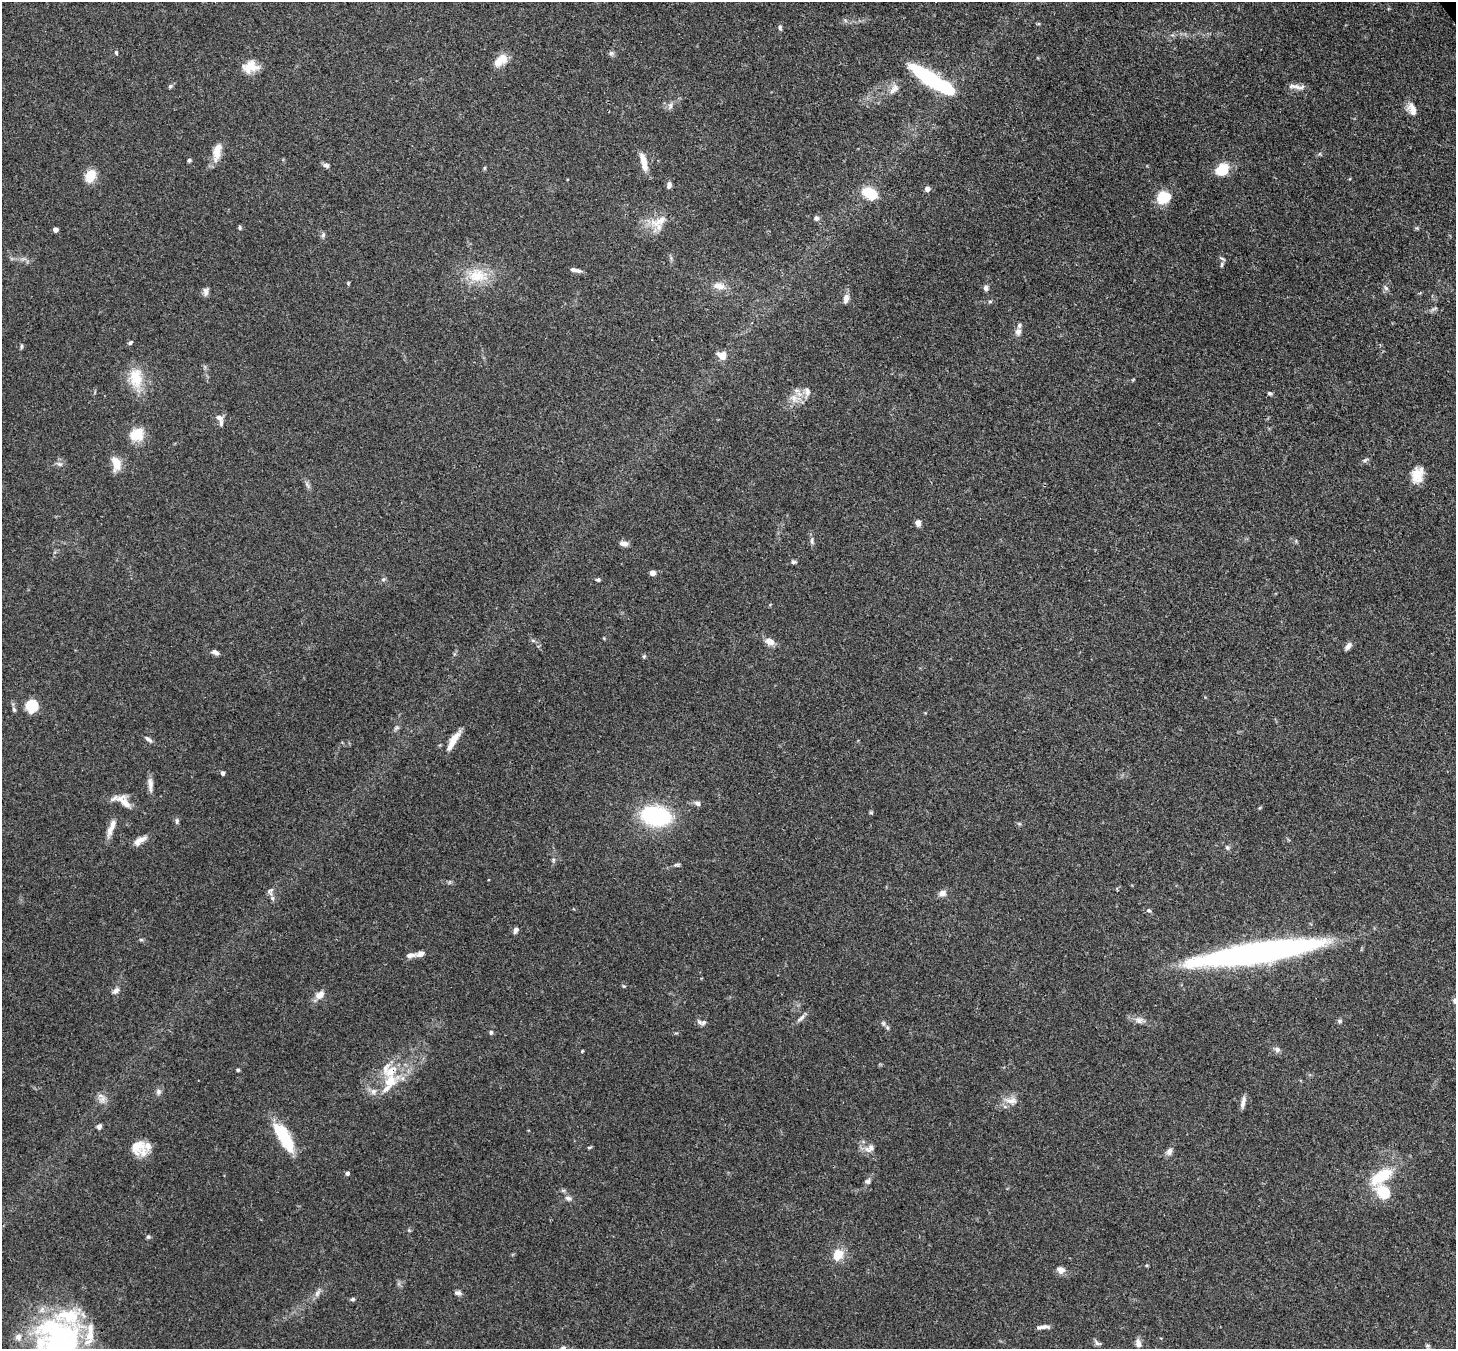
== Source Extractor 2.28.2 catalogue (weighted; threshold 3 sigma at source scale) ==
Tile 10 of 4 x 4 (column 2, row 3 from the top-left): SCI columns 1533-2986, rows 1557-2903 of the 5972 x 5944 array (HDU 1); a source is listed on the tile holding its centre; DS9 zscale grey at full resolution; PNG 1458 x 1351 px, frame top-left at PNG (2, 2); no overlay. Shown black and unused: <1% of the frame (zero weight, under 3 of 4 exposures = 7% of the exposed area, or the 3 px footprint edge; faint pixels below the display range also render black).
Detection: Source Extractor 2.28.2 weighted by HDU 2 'WHT'; one run over the whole footprint, this tile lists its part. Background 0.157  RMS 0.0047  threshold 0.0213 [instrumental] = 3 sigma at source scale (4.5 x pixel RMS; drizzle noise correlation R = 1.50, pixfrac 1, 0.05/0.05 arcsec/px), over >= 5 px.
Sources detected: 143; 15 inside a brighter listed object's ellipse — not listed separately; the other 128 listed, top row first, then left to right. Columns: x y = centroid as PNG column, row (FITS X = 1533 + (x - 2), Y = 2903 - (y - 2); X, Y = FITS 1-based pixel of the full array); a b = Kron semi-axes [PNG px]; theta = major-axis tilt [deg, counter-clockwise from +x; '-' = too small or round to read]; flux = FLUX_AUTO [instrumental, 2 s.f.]
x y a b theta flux
780 27 8 4 -81 1
116 52 5 4 - 0.82
611 53 7 7 - 1.2
503 59 13 10 -63 4.7
250 67 20 14 12 7.5
932 80 45 10 -32 65
170 86 6 5 - 0.95
1296 87 23 5 -7 2.8
894 89 17 9 52 3.4
670 106 10 6 75 1.6
1412 109 17 10 -65 4.1
217 151 24 9 79 6.8
189 160 4 3 - 0.89
326 165 9 6 -25 1.4
644 165 21 8 -82 5.1
484 168 6 4 89 0.56
1222 170 13 10 37 13
90 176 15 11 65 7.3
669 185 8 6 72 1.7
927 189 5 5 - 2.8
870 193 19 12 -30 11
1164 197 14 11 21 14
816 218 7 6 - 1.3
660 221 31 11 27 8.8
240 227 7 4 86 0.69
1417 228 6 4 -90 0.6
55 229 4 4 - 3.6
323 235 7 6 - 1.1
1222 265 9 4 88 1.1
575 270 13 4 -12 2
478 275 29 19 -3 14
719 286 17 9 -6 4.2
986 288 7 6 - 1.4
1386 288 8 5 -60 1.2
206 292 11 6 -88 1.8
846 299 11 7 79 2.8
990 301 6 4 1 0.72
1018 332 9 8 - 2.2
130 342 6 5 - 0.74
21 346 8 4 89 0.7
722 355 12 10 -30 3.9
136 378 29 18 -85 12
807 392 13 8 -78 2.5
1269 393 5 5 - 0.89
794 398 13 7 -85 3.6
219 418 10 6 -26 2
136 434 17 13 29 11
1365 460 9 5 23 1
116 463 15 9 -79 7.8
59 464 8 6 -20 1.3
1417 475 18 13 74 7.6
307 484 10 4 -57 1.3
918 523 6 5 - 2.6
812 541 12 4 -90 1.3
624 543 11 6 -8 2.1
793 562 7 5 -19 0.97
652 573 4 4 - 4.3
383 579 6 4 1 0.73
598 580 6 4 6 0.86
770 641 10 7 -19 4.3
1348 646 10 6 49 2
215 652 8 5 -24 1.9
644 656 5 5 - 0.65
32 706 13 12 - 11
14 709 7 5 -63 0.99
396 728 9 5 27 0.98
148 739 12 5 -38 1.5
453 741 25 7 59 6.3
223 773 5 4 - 1
150 785 22 6 -89 2.9
123 801 26 11 -30 6.5
697 803 8 6 -37 1.6
871 813 6 4 0 0.57
656 816 28 18 -10 47
177 821 9 5 84 0.97
111 827 26 7 68 4.6
140 840 19 7 33 3.6
1227 847 7 5 -88 0.98
553 860 6 4 72 0.77
676 865 9 4 1 0.84
270 890 12 6 44 1.6
942 893 9 7 25 2.6
272 898 8 5 -73 1.3
1149 910 7 5 -31 1.1
516 930 8 6 67 1.5
141 940 6 4 -1 0.67
1256 953 113 16 9 210
410 955 13 7 6 2.4
624 986 5 4 - 0.56
116 991 10 7 43 1.9
320 995 12 9 30 3.7
1455 1001 7 5 -61 1.2
801 1018 13 4 45 1.7
1139 1020 11 8 -5 2.5
1340 1021 6 5 - 0.93
703 1022 9 7 28 1.5
883 1023 6 5 - 0.91
491 1032 6 4 -89 0.9
1277 1049 8 7 - 1.5
582 1051 4 3 - 0.42
238 1070 4 3 - 0.88
390 1081 24 17 32 14
158 1092 8 7 - 1.6
103 1099 12 8 28 2.7
1011 1101 18 9 -2 4
1243 1102 16 5 78 2.4
99 1126 5 5 - 1.6
284 1138 37 12 -60 21
137 1146 18 14 36 8.2
589 1147 6 3 8 0.6
870 1148 15 8 28 3.2
1169 1151 9 7 67 2.2
347 1173 4 4 - 1.5
1381 1176 21 9 33 20
868 1181 8 7 - 1.3
1383 1192 22 16 -45 12
568 1198 9 7 -17 1.7
148 1237 5 5 - 0.87
838 1255 11 9 65 8.8
1061 1270 11 9 -30 2.6
317 1293 11 5 66 1.8
458 1293 9 6 -13 1.4
352 1299 6 4 22 0.79
1043 1327 14 5 2 2.2
18 1337 7 7 - 2.4
1097 1343 10 5 -33 1.3
1138 1343 10 6 -86 2.4
60 1345 55 42 68 110
Isophote crosses this tile's border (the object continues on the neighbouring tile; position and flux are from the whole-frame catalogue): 2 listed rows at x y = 1455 1001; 60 1345